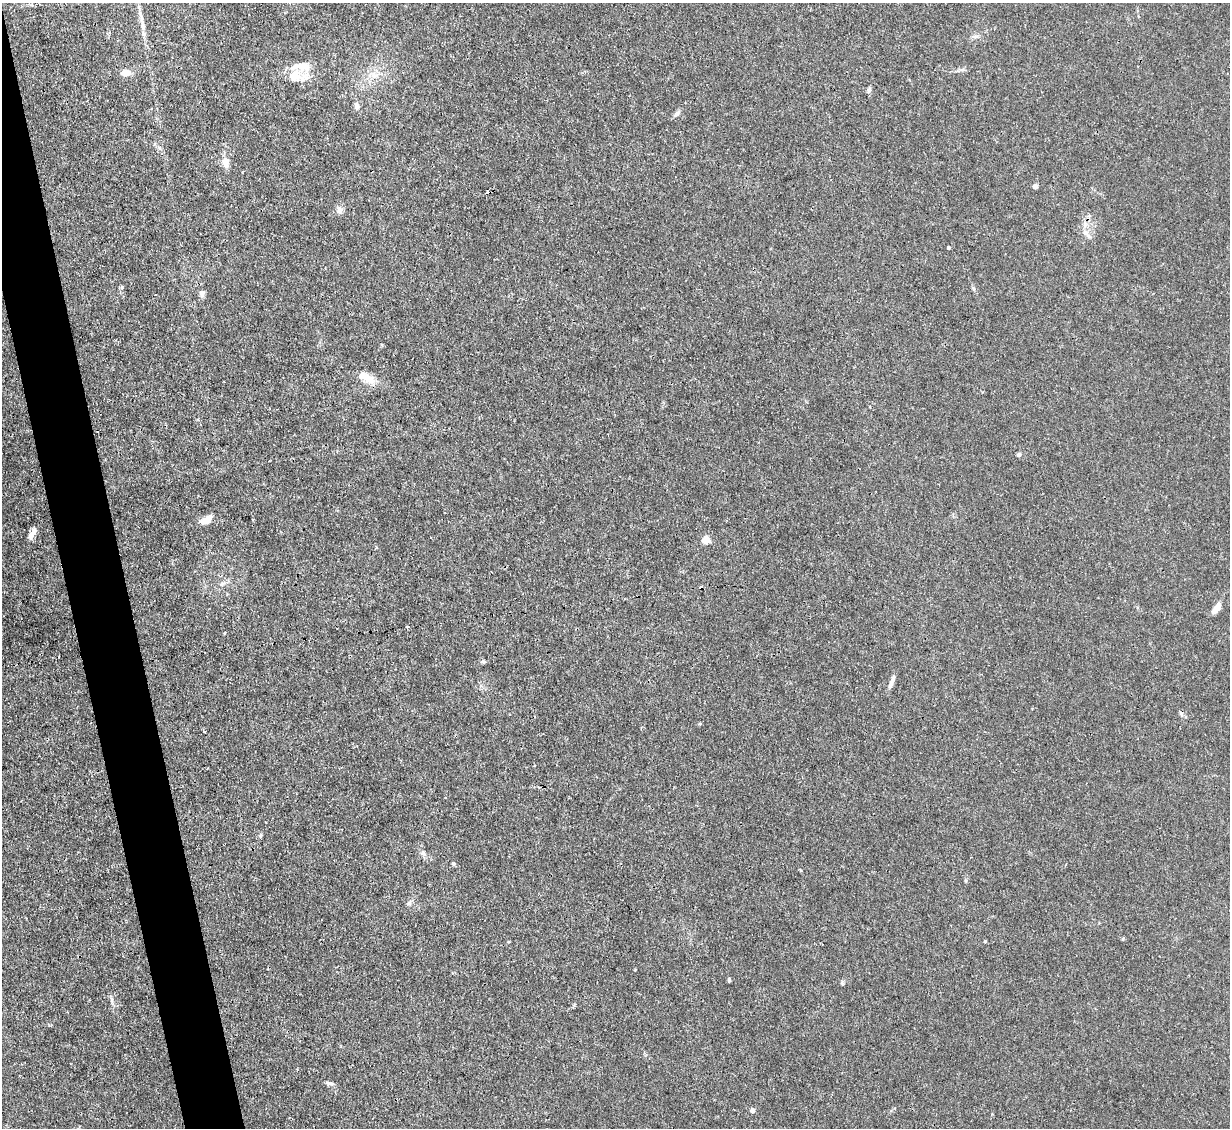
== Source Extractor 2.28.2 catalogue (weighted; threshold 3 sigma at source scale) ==
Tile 11 of 4 x 4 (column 3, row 3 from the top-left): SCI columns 2455-3682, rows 1374-2499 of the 4909 x 4883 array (HDU 1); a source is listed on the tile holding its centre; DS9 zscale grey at full resolution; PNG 1232 x 1130 px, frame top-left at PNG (2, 3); no overlay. Shown black and unused: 4% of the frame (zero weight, under 3 of 4 exposures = <1% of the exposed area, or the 3 px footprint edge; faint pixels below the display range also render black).
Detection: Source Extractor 2.28.2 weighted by HDU 2 'WHT'; one run over the whole footprint, this tile lists its part. Background 0.0346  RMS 0.003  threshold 0.0135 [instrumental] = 3 sigma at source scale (4.5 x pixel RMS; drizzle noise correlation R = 1.50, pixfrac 1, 0.05/0.05 arcsec/px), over >= 5 px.
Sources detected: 43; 3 cosmic-ray / hot-pixel residue — not listed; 3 inside a brighter listed object's ellipse — not listed separately; the other 37 listed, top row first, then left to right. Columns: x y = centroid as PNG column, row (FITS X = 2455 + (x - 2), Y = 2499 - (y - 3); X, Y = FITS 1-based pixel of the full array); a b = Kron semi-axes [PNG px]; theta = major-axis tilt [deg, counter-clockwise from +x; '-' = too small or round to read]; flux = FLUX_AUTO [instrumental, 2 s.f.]
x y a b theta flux
976 36 9 4 1 0.77
302 66 29 11 0 5.4
125 72 11 7 8 2.4
373 75 9 8 - 2
303 78 12 9 47 2.5
869 90 7 5 75 0.69
357 106 9 6 -84 1.2
676 114 11 5 43 0.92
226 162 13 7 -77 2.7
1035 186 4 4 - 2.2
339 210 11 7 -72 1.2
1085 225 9 6 -89 1.4
948 248 3 3 - 0.47
973 288 6 4 -19 0.38
202 293 8 7 - 1.1
369 379 20 10 -23 3.7
1019 454 4 4 - 1.1
206 520 14 8 26 2.8
32 533 16 6 59 1.9
706 540 5 5 - 9.4
1216 608 12 6 55 3.2
407 627 3 3 - 0.6
225 633 4 2 - 0.22
483 662 7 5 -1 0.54
892 682 17 5 69 1.6
204 731 3 2 - 0.25
261 835 6 4 71 0.39
423 853 8 6 -53 1
453 864 5 4 - 0.44
409 903 8 5 53 0.71
1123 939 5 3 - 0.3
985 941 4 3 - 0.32
635 970 3 2 - 0.2
729 980 5 3 - 0.47
112 1000 10 4 -79 0.77
329 1083 12 4 -15 0.81
752 1110 5 4 - 1.5
Unlisted compact peaks at least as high as the median listed source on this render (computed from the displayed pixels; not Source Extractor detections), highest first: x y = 122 287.